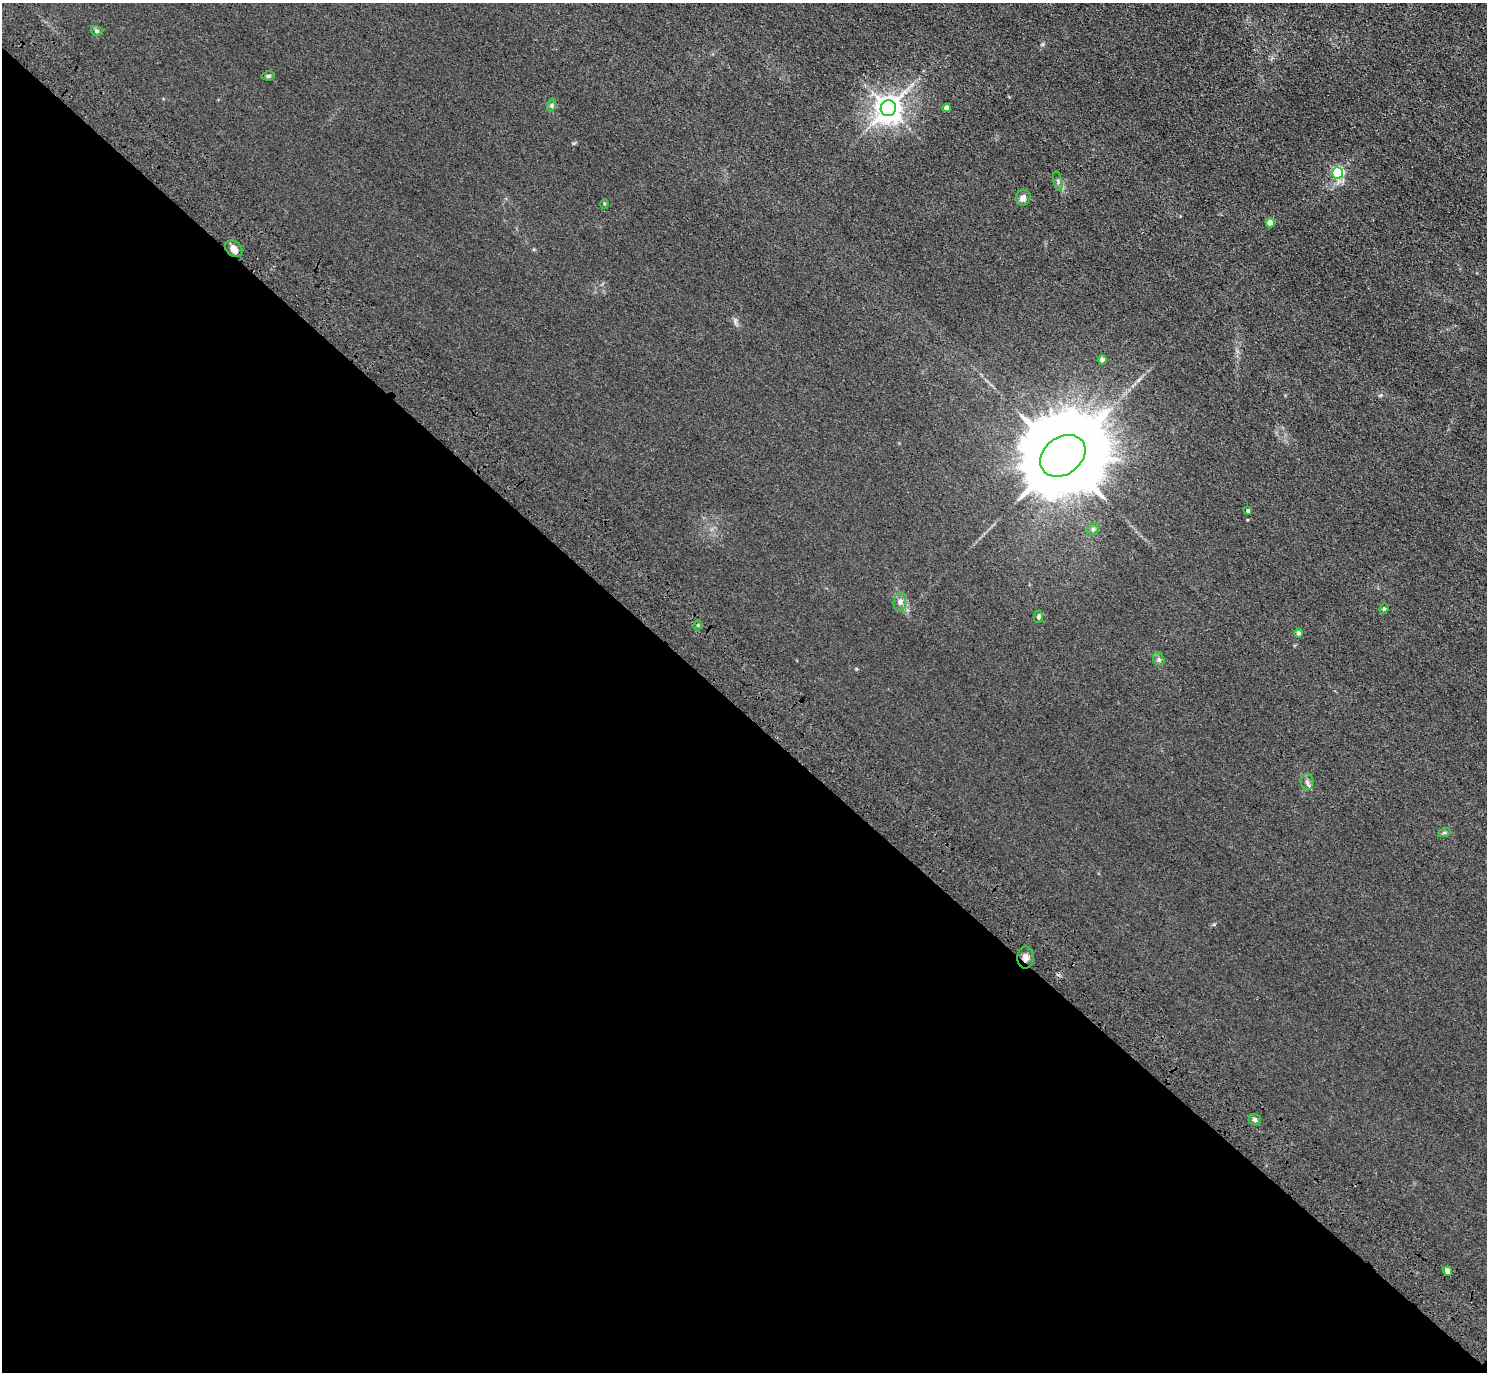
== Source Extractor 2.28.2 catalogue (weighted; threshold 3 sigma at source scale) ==
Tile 14 of 4 x 4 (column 2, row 4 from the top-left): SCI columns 1575-3059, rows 389-1758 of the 6118 x 6118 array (HDU 1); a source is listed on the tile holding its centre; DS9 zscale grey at full resolution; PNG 1489 x 1374 px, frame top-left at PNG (2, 3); each listed source drawn as its Kron ellipse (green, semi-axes under 4 px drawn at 4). Shown black and unused: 48% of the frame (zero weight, under 3 of 4 exposures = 6% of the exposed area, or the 3 px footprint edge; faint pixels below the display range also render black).
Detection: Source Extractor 2.28.2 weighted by HDU 2 'WHT'; one run over the whole footprint, this tile lists its part. Background 0.0112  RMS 0.0054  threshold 0.0242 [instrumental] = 3 sigma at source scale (4.5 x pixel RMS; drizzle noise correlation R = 1.50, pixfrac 1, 0.05/0.05 arcsec/px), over >= 5 px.
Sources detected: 26; all 26 listed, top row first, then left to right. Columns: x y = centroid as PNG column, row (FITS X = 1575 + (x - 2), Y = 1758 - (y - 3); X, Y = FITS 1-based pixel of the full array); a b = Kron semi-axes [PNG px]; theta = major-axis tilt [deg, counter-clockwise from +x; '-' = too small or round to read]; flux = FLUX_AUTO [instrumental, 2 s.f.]
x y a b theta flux
97 31 6 5 - 1.1
268 76 7 4 10 0.93
552 105 6 4 72 0.95
888 108 8 7 - 580
946 108 4 4 - 2.7
1338 173 5 5 - 65
1058 181 10 3 -79 0.93
1023 198 8 7 - 2.3
604 204 5 3 - 0.5
1270 223 4 4 - 8.1
234 249 10 7 -40 3.3
1102 360 5 4 - 2.9
1063 456 24 18 37 10000
1248 511 4 3 - 0.94
1093 529 6 5 - 1.1
900 602 10 6 83 2
1384 609 5 4 - 0.61
1038 617 6 4 79 1.2
698 625 5 3 - 0.52
1298 633 4 4 - 1.4
1159 659 7 5 -59 1.1
1307 782 8 6 -85 1.6
1444 833 6 4 19 0.74
1026 958 11 8 87 2.4
1255 1120 6 5 - 1.5
1447 1271 5 4 - 3.1
Overlapping masked pixels (flux is a lower limit): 2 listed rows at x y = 234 249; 1026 958